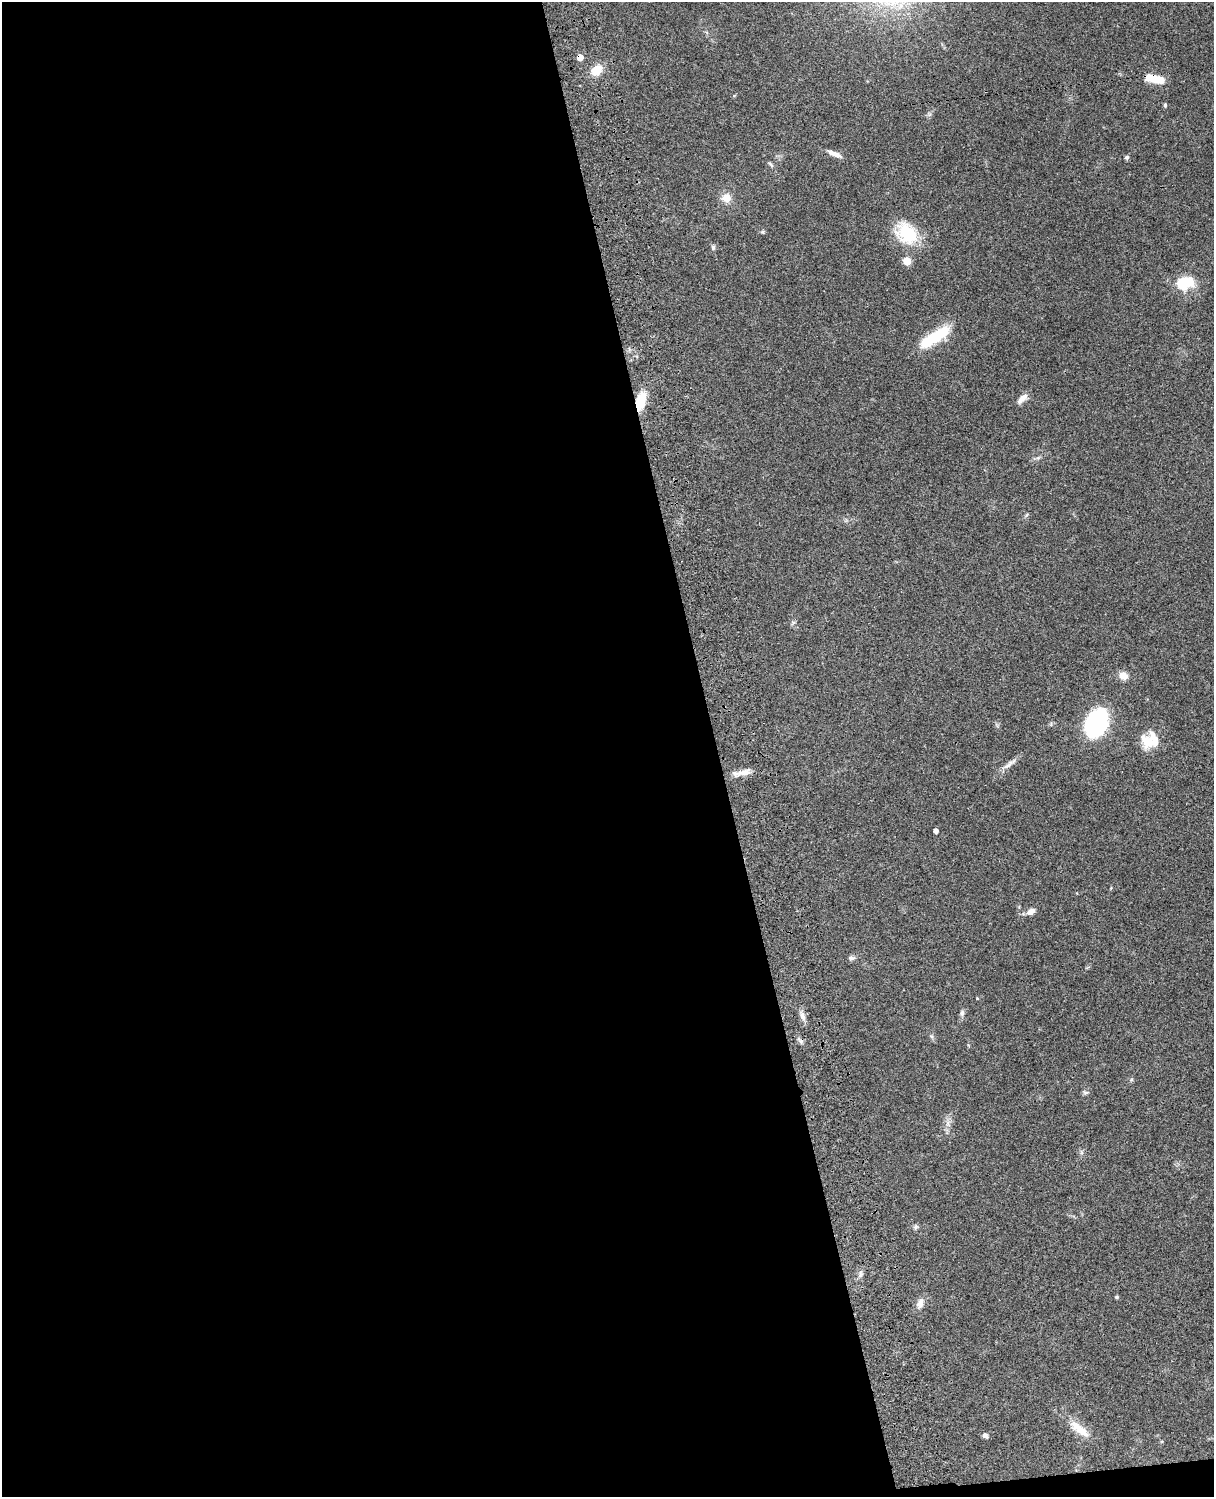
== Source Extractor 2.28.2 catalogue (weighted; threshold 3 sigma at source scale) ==
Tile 9 of 4 x 3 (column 1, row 3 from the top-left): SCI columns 122-1333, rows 277-1771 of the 5087 x 4926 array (HDU 1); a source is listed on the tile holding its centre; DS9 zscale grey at full resolution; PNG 1216 x 1499 px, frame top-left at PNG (2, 2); no overlay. Shown black and unused: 60% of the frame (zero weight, under 3 of 4 exposures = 6% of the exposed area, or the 3 px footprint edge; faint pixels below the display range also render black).
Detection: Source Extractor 2.28.2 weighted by HDU 2 'WHT'; one run over the whole footprint, this tile lists its part. Background 0.104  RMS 0.0065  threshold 0.0292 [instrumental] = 3 sigma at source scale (4.5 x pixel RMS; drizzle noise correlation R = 1.50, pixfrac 1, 0.05/0.05 arcsec/px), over >= 5 px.
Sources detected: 42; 2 inside a brighter object's white glare — not listed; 1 inside a brighter listed object's ellipse — not listed separately; the other 39 listed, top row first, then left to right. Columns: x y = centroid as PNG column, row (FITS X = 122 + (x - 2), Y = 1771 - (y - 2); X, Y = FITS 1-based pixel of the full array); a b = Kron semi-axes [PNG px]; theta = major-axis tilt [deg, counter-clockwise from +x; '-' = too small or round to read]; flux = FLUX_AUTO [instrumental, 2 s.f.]
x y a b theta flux
580 57 5 4 - 8.3
597 70 15 11 44 9
1159 80 15 10 -16 7.4
1165 105 6 4 90 0.9
835 154 18 6 -22 4.6
1127 157 6 5 - 1.3
771 164 8 5 -45 1.3
726 198 12 11 - 6.3
763 232 6 4 20 0.93
907 233 27 21 -43 29
713 247 7 5 -89 1.4
907 261 8 8 - 5.7
1184 283 14 9 11 29
937 336 33 14 34 24
1022 399 16 6 44 4.3
640 402 17 8 75 18
1038 458 6 6 - 1.3
1026 515 6 5 - 1
793 623 7 5 30 1.1
1123 676 11 9 -35 4.8
1096 723 30 20 65 62
1147 741 22 14 -65 11
1009 764 24 6 38 4.3
744 772 20 8 10 6.3
935 831 4 4 - 3.1
1031 912 11 7 29 3.7
851 958 9 6 9 1.9
977 998 4 3 - 0.49
962 1013 8 6 89 1.9
802 1016 13 7 -70 3.5
931 1036 6 4 -43 1.1
1086 1092 9 4 0 1.2
948 1124 10 4 85 2.3
916 1227 8 6 49 1.3
860 1274 11 4 85 1.8
1116 1297 5 4 - 0.83
920 1303 15 8 69 4.3
1080 1429 32 10 -38 11
985 1436 6 5 - 2
Overlapping masked pixels (flux is a lower limit): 2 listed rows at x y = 580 57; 640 402